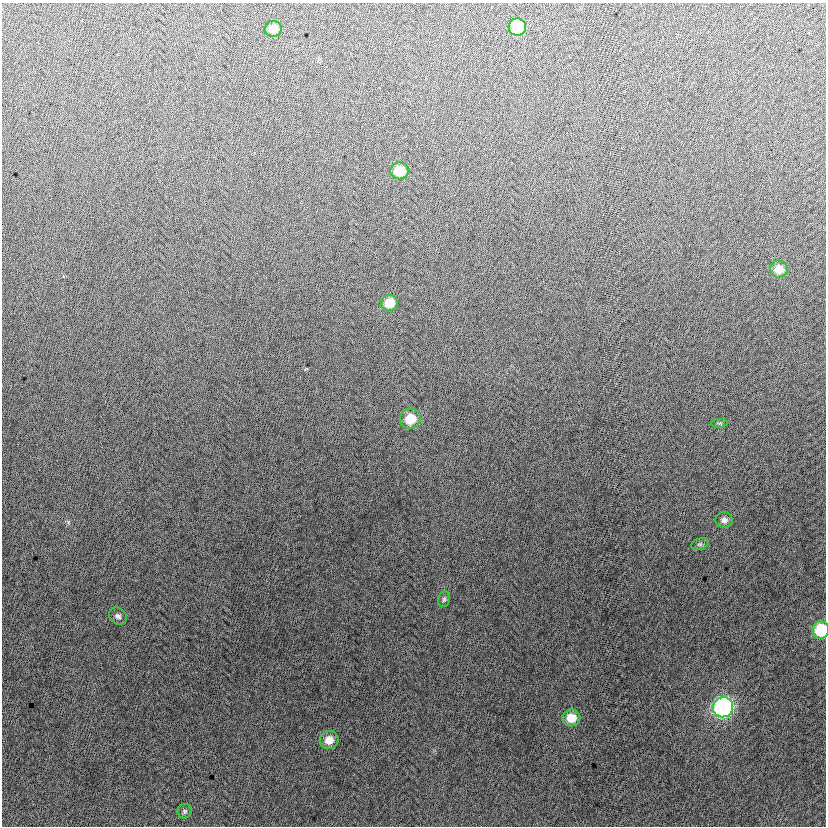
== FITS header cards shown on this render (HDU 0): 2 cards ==
NAXIS1  =                  824
NAXIS2  =                  824

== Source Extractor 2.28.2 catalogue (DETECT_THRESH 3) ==
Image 824 x 824 px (HDU 0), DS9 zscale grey, 1 PNG px = 1 image px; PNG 828 x 828 px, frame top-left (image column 1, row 824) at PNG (2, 3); each listed source drawn as its Kron ellipse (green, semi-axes under 4 px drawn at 4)
Background -1.23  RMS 13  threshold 38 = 3 sigma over >= 5 px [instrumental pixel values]
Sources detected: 16; all 16 listed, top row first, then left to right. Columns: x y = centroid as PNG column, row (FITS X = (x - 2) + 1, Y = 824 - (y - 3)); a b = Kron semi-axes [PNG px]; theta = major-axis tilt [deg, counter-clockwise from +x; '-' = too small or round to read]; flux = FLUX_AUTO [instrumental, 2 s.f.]
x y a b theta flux
517 27 9 8 - 46000
273 29 8 8 - 9500
399 171 9 8 - 21000
779 269 9 8 - 9800
389 303 8 8 - 15000
410 419 10 10 - 19000
719 423 8 3 5 1100
724 520 8 8 - 4000
700 544 9 5 17 1800
444 599 8 6 73 1900
118 616 9 7 -40 3200
821 630 8 8 - 40000
723 707 10 10 - 210000
571 718 9 8 - 15000
329 740 9 9 - 10000
185 811 7 7 - 2100
At the frame edge (FLAGS 8, measured only in part): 1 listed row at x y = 821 630